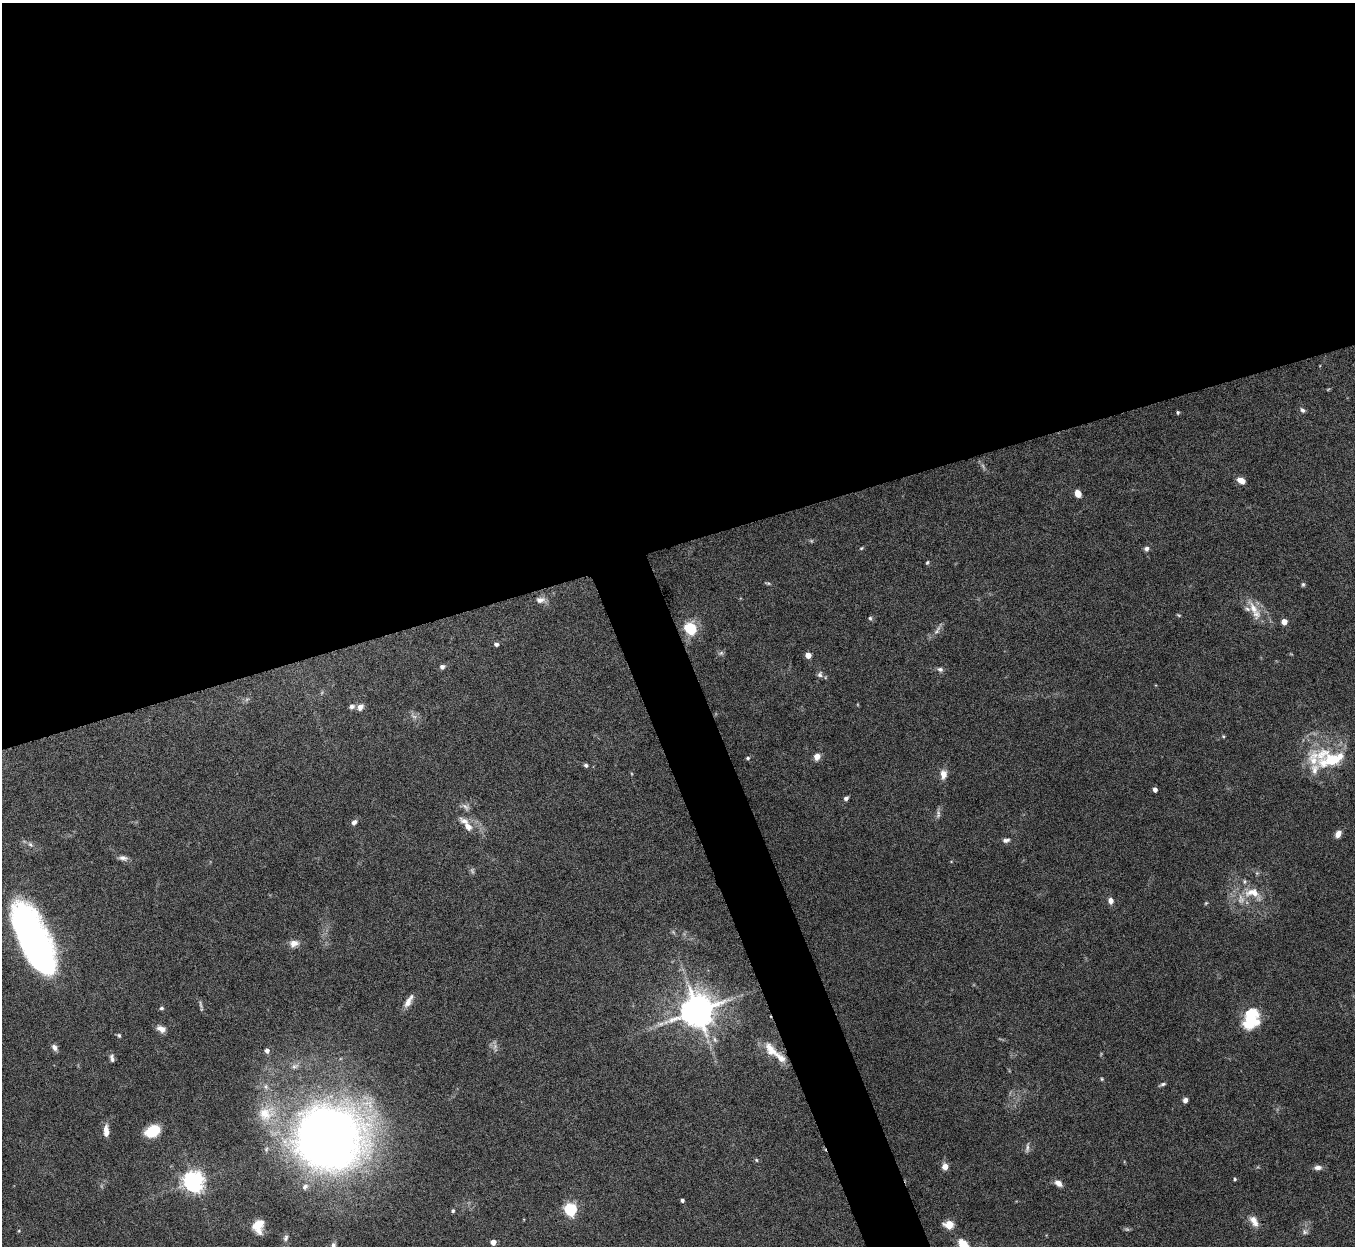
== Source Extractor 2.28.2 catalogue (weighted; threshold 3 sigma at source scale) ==
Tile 2 of 4 x 4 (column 2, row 1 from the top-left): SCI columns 1357-2709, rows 3884-5127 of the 5419 x 5403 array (HDU 1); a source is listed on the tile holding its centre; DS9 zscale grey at full resolution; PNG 1357 x 1248 px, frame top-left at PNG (2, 3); no overlay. Shown black and unused: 46% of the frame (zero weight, under 8 of 15 exposures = <1% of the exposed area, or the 3 px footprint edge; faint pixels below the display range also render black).
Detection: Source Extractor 2.28.2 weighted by HDU 2 'WHT'; one run over the whole footprint, this tile lists its part. Background 0.163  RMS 0.0048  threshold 0.0196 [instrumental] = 3 sigma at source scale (4.09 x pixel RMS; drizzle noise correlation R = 1.36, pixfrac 0.8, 0.05/0.05 arcsec/px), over >= 5 px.
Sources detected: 101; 13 too faint to see at this stretch — not listed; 8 inside a brighter listed object's ellipse — not listed separately; the other 80 listed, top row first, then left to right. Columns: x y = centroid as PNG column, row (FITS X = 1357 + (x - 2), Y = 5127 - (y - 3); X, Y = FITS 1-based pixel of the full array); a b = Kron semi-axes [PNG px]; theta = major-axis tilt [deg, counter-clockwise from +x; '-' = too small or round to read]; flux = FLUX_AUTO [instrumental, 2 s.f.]
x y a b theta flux
1303 410 7 5 -39 1.2
1178 412 4 4 - 0.68
1241 480 8 6 -29 4.1
1078 493 8 6 -62 3.2
861 548 5 4 - 0.54
1146 548 6 5 - 1.5
927 563 5 4 - 0.6
768 583 9 4 -6 0.72
1303 584 6 4 75 0.7
540 600 13 8 2 2.6
1253 608 27 9 -57 7
1178 615 6 3 -27 0.48
870 618 5 5 - 0.72
1284 622 4 4 - 6.4
690 628 17 15 -65 11
496 644 4 4 - 1.2
721 653 8 6 16 1.1
808 655 4 4 - 6.5
442 667 6 5 - 1.4
940 669 8 6 -15 1.3
820 674 9 7 76 1.4
352 706 7 6 - 1.5
360 707 7 6 - 2.7
1223 736 5 4 - 0.48
817 757 7 6 - 3.4
748 758 5 4 - 0.63
1313 758 49 22 37 19
586 765 5 4 - 0.92
943 774 11 8 88 3.5
1155 789 4 4 - 2.4
846 798 5 4 - 1.3
466 807 14 7 -41 1.9
464 821 16 9 -24 3.8
354 822 8 6 45 1.6
1338 834 8 6 64 3
1006 840 10 6 7 1.6
30 845 8 6 -48 1.3
123 858 12 6 -8 1.9
1253 893 29 16 -21 11
1111 901 7 5 -79 2.5
34 938 65 25 -65 180
294 943 13 9 15 3.2
408 1001 19 7 59 3.4
161 1008 6 4 1 0.81
697 1011 10 9 - 1100
1251 1018 24 16 76 20
161 1029 9 6 -24 3.4
119 1035 5 5 - 0.77
54 1047 8 6 -49 2.1
495 1047 9 5 71 1.5
771 1049 27 12 -48 8.3
267 1051 5 5 - 2.2
112 1058 10 5 -85 1.4
295 1066 11 7 24 2.1
1102 1079 4 4 - 0.48
1163 1084 9 4 19 0.95
1185 1100 5 5 - 1.7
266 1114 28 22 23 16
106 1131 14 6 90 3.9
153 1131 13 9 27 16
328 1139 40 37 4 670
1027 1148 15 4 81 1.3
756 1160 5 4 - 0.55
945 1166 6 6 - 3.9
1318 1167 11 6 1 2
1235 1179 4 4 - 0.68
194 1181 7 7 - 300
1058 1183 8 6 -39 3
305 1187 10 7 58 2.3
682 1200 4 3 - 1.2
570 1209 6 5 - 67
453 1211 5 4 - 0.74
1254 1221 15 8 -60 4
258 1225 12 9 84 10
949 1225 5 5 - 19
1305 1232 8 7 - 1.4
286 1238 10 7 71 1.7
493 1242 4 4 - 5
333 1246 14 7 73 2.7
964 1246 16 9 -50 10
Isophote crosses this tile's border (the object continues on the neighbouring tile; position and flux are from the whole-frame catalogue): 2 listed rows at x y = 333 1246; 964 1246